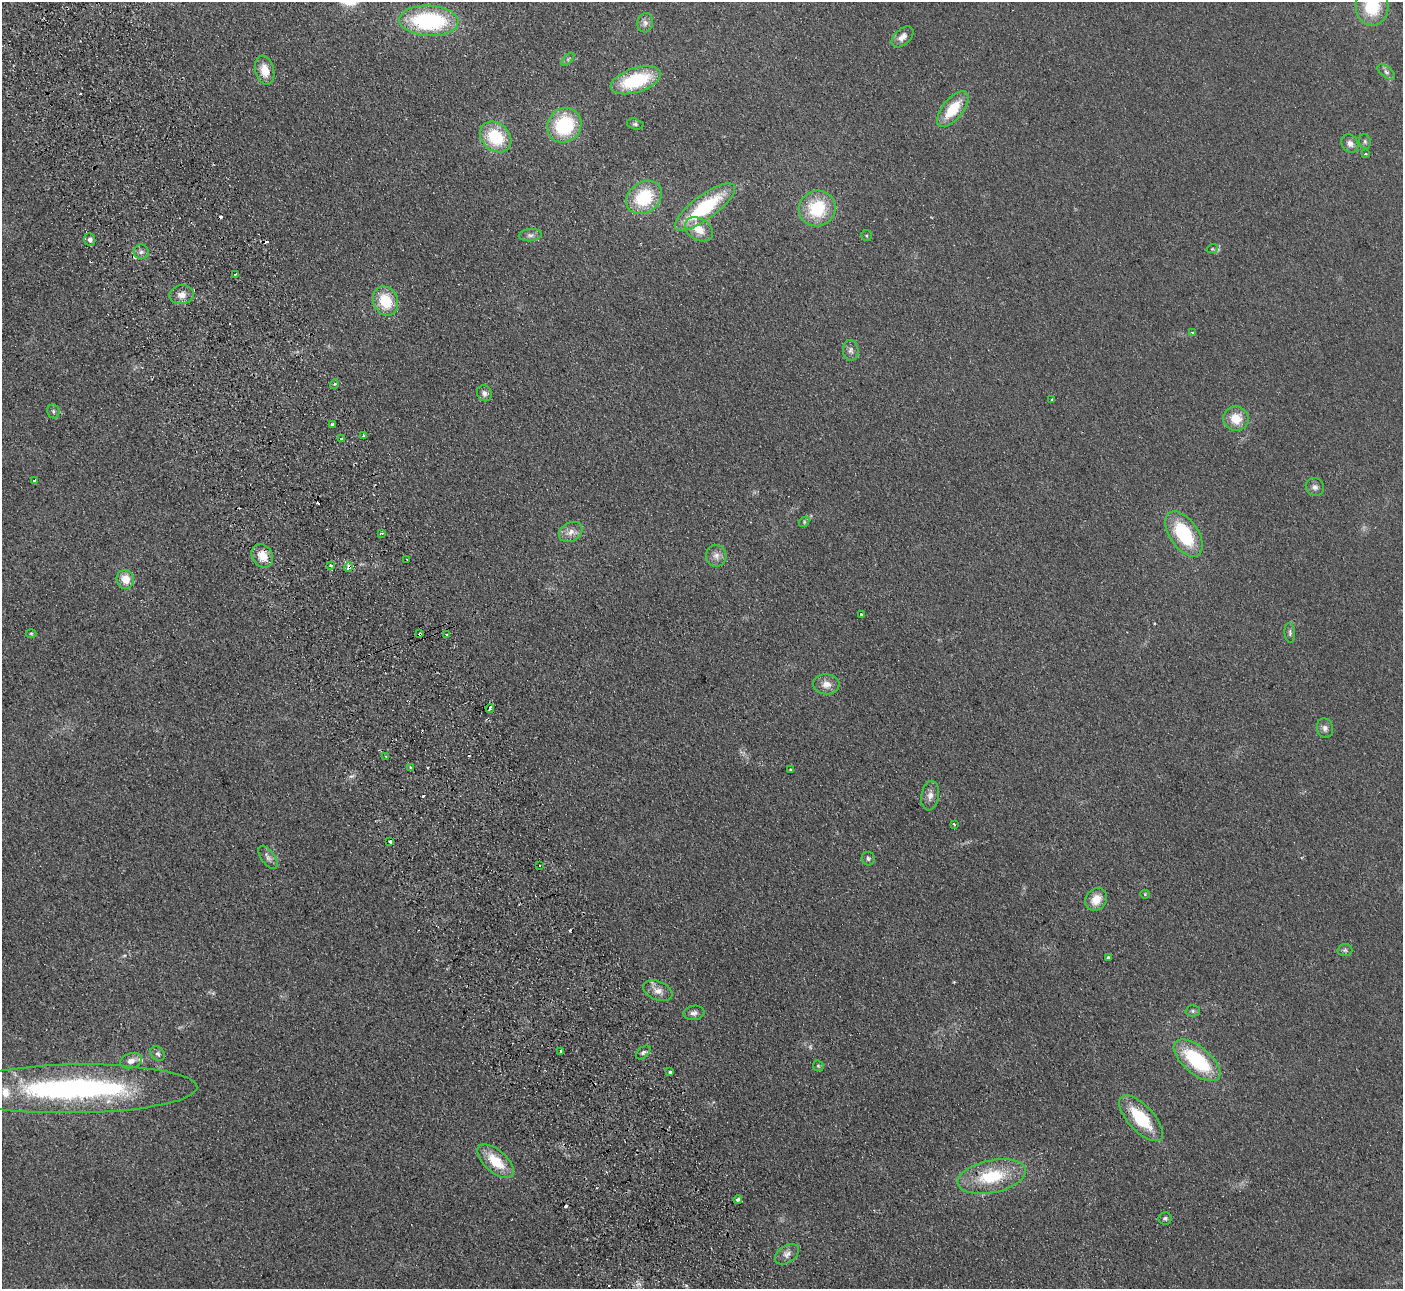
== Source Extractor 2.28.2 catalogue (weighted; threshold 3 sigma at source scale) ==
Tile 11 of 4 x 4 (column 3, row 3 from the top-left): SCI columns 2856-4256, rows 1470-2756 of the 5710 x 5643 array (HDU 1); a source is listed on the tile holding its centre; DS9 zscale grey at full resolution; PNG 1405 x 1291 px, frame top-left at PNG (2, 2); each listed source drawn as its Kron ellipse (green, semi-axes under 4 px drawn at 4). Shown black and unused: <1% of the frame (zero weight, under 2 of 3 exposures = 3% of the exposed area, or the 3 px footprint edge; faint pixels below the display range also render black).
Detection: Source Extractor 2.28.2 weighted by HDU 2 'WHT'; one run over the whole footprint, this tile lists its part. Background 0.0981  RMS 0.01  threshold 0.0467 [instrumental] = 3 sigma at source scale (4.5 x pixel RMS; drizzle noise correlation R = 1.50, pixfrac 1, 0.05/0.05 arcsec/px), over >= 5 px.
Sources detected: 101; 1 inside a brighter object's white glare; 12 cosmic-ray / hot-pixel residue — neither listed nor drawn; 1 inside a brighter listed object's ellipse — not listed separately; the other 87 listed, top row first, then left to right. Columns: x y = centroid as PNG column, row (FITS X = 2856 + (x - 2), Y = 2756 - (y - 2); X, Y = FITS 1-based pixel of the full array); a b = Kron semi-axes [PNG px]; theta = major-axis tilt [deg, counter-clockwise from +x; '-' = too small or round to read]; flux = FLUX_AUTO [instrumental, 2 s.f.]
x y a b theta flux
1372 6 19 16 89 47
429 21 29 15 -3 110
645 23 9 8 - 4.6
903 37 13 7 43 6.9
568 59 8 4 45 2
265 70 15 9 -76 17
1386 72 10 5 -38 3.1
636 80 26 12 18 65
953 109 21 10 51 32
635 124 8 5 -14 2.5
564 125 18 16 47 69
496 137 17 13 -41 47
1365 142 7 5 -75 2
1350 143 9 8 - 5.2
1365 154 3 3 - 1.1
644 197 19 15 36 54
705 207 36 12 36 82
817 208 18 17 - 51
699 229 15 10 -32 16
530 235 11 6 5 3.7
867 236 5 5 - 1.5
90 240 6 5 - 3.8
1212 249 6 3 18 1.2
141 252 7 7 - 3.4
235 274 3 2 - 0.93
182 295 12 9 7 7.8
385 301 15 12 -65 34
1193 332 3 3 - 2.6
851 350 10 8 -85 4.2
334 384 4 4 - 1.6
484 393 8 7 - 3.9
1052 400 3 3 - 3.6
53 411 7 6 - 2.4
1236 419 13 12 - 20
332 425 3 3 - 2.1
364 435 3 3 - 1.8
342 439 3 3 - 2.3
34 480 4 3 - 3.6
1315 487 9 8 - 4.2
804 522 6 4 49 1.4
571 532 12 9 29 7.4
382 533 3 3 - 2.4
1184 534 26 14 -56 65
262 556 12 10 -56 14
716 556 11 10 - 6.4
407 559 3 2 - 1.4
330 565 4 3 - 1.2
349 567 5 4 - 19
125 579 9 8 - 15
861 614 3 3 - 1.6
31 633 5 3 - 1.1
1290 633 10 5 -86 2.7
420 634 3 3 - 6.3
447 635 3 2 - 1
826 684 13 10 -3 8.9
490 708 4 3 - 8
1325 728 10 8 -73 4.5
386 756 3 2 - 1
410 767 3 2 - 1.2
790 769 2 2 - 0.95
930 796 15 8 80 7
954 824 3 2 - 1.8
390 842 3 3 - 5.7
268 857 13 6 -54 4.5
868 859 7 6 - 2.5
539 865 3 2 - 1.5
1145 894 5 4 - 1.1
1096 899 12 10 49 15
1345 950 7 6 - 2.5
1108 958 4 4 - 2.1
658 991 15 9 -21 8.3
1193 1011 7 5 0 2.2
694 1013 11 7 8 4.1
561 1051 3 2 - 1.3
643 1052 8 5 44 2.4
158 1054 8 6 -50 3.1
1197 1060 28 13 -40 78
131 1061 11 7 16 7.2
818 1066 6 4 -44 1.3
670 1072 3 3 - 3.5
74 1089 123 24 1 250
1141 1118 29 12 -47 50
496 1161 22 11 -41 29
992 1177 35 16 12 52
738 1200 4 3 - 7
1165 1218 6 6 - 2
787 1254 13 8 34 5.9
Overlapping masked pixels (flux is a lower limit): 3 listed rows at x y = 705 207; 349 567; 420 634
Isophote crosses this tile's border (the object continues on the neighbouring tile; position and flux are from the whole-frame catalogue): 1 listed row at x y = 1372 6